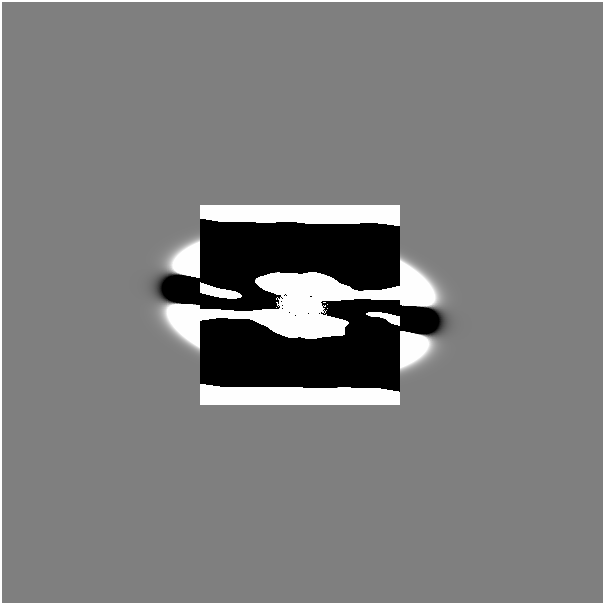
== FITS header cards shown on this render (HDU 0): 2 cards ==
NAXIS1  =                  601
NAXIS2  =                  601

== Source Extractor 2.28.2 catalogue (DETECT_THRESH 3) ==
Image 601 x 601 px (HDU 0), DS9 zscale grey, 1 PNG px = 1 image px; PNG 605 x 605 px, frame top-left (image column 1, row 601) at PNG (2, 2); no overlay
Background 0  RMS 2.8e-36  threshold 8.34e-36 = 3 sigma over >= 5 px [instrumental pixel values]
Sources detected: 5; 4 with non-positive FLUX_AUTO (blend fragments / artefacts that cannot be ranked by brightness) are not listed; the other 1 listed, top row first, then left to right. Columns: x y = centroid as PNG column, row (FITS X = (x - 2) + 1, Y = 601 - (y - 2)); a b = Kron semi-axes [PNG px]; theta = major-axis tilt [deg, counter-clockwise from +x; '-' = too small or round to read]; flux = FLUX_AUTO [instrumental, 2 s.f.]
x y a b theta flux
301 304 29 16 -8 31
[4 non-positive-flux detections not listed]